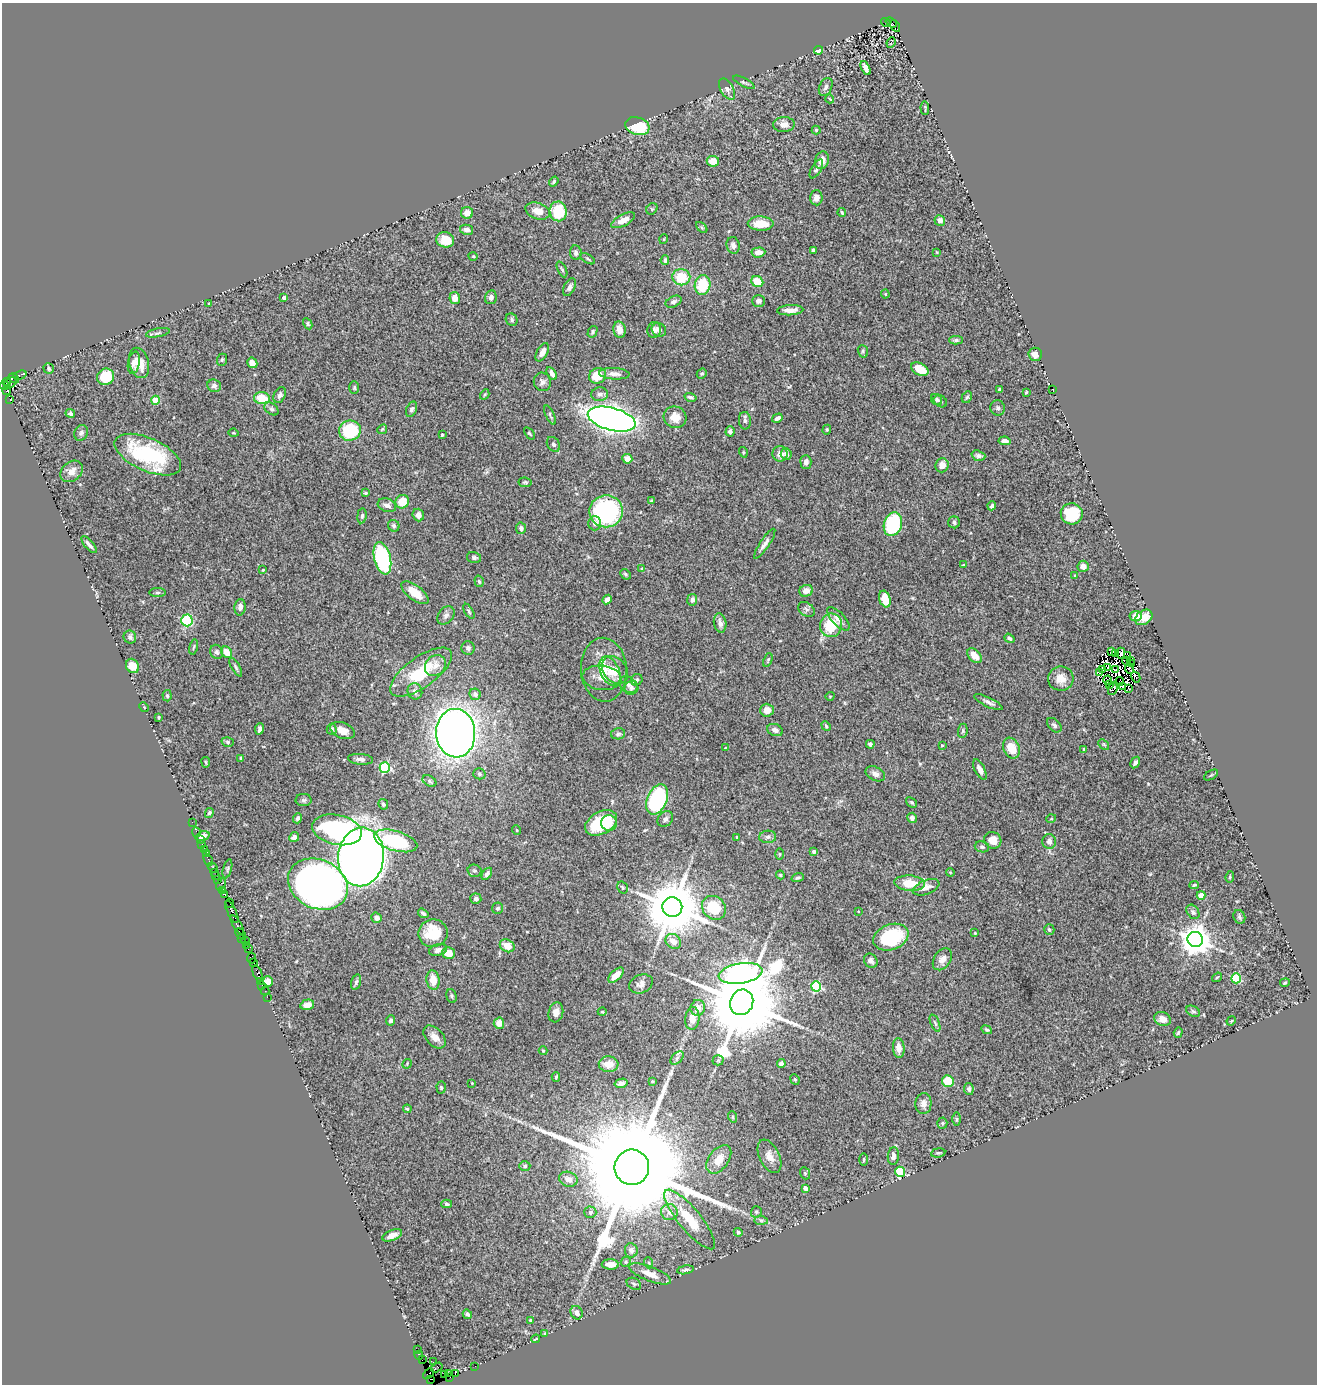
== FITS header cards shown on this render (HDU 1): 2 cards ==
NAXIS1  =                 1315
NAXIS2  =                 1382

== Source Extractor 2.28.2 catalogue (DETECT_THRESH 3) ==
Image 1315 x 1382 px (HDU 1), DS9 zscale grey, 1 PNG px = 1 image px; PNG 1319 x 1386 px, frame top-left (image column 1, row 1382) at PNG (2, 3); each listed source drawn as its Kron ellipse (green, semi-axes under 4 px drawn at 4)
Background 1.32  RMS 0.044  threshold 0.132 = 3 sigma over >= 5 px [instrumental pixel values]
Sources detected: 425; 11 with non-positive FLUX_AUTO (blend fragments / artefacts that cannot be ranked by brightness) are neither listed nor drawn; the other 414 listed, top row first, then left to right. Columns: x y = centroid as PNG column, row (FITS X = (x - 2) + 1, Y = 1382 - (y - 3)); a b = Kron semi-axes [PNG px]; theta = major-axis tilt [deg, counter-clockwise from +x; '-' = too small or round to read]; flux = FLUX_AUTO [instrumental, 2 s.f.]
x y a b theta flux
886 22 5 3 - 320
891 23 6 3 -38 330
895 26 6 3 -59 160
891 42 5 3 - 7.8
818 50 4 3 - 87
866 68 7 4 -65 14
744 82 12 4 -27 6.2
826 87 9 6 65 8.8
727 89 12 6 -60 15
830 99 4 3 - 2.2
925 108 7 2 -86 3.3
784 125 10 7 2 17
637 126 12 9 -17 130
816 130 4 4 - 3.9
822 160 9 6 74 23
713 161 6 5 - 35
816 169 10 5 60 6.7
554 182 5 4 - 4.8
816 198 7 6 - 16
652 209 6 5 - 4.6
538 211 12 8 -19 30
558 211 10 8 -79 120
842 212 4 3 - 4.7
467 213 6 6 - 21
623 220 13 5 27 24
940 220 5 5 - 16
761 224 13 7 -2 57
702 227 7 4 -44 4
467 230 6 5 - 13
664 239 5 3 - 2.4
445 240 9 7 -15 51
733 245 8 6 -76 12
813 250 4 3 - 6.6
758 252 7 5 4 25
937 252 4 4 - 2.2
576 253 7 6 - 10
473 256 5 3 - 2.3
588 259 8 3 -30 4.6
665 260 5 4 - 6.7
562 269 8 4 -65 5.1
681 277 9 8 - 83
757 282 6 5 - 68
703 285 10 8 79 110
570 287 9 5 64 10
885 294 4 4 - 2.7
491 297 7 5 77 11
284 298 4 3 - 14
455 298 6 5 - 23
758 301 6 6 - 8.1
674 302 8 5 25 7.8
209 303 3 2 - 2.7
790 310 13 5 3 22
512 320 6 5 - 6.1
308 324 6 4 -60 4.5
620 330 8 6 -80 21
654 330 8 6 80 12
659 330 7 6 - 13
593 332 6 4 61 5.2
158 333 12 3 11 5.9
956 340 6 4 -2 7.9
863 351 6 5 - 5.1
542 352 10 5 59 21
1035 354 7 7 - 21
222 360 6 5 - 4.9
134 363 11 6 79 17
139 363 15 9 -76 43
252 363 5 4 - 17
49 369 5 5 - 5.1
920 369 9 6 -28 50
552 373 7 4 -59 15
702 373 5 4 - 4.8
614 374 15 5 -4 16
20 375 7 4 19 160
597 376 9 7 19 64
106 377 9 8 - 98
14 378 5 3 - 170
7 382 4 2 - 54
542 382 9 8 - 12
11 383 7 4 36 200
5 386 4 3 - 48
214 386 7 6 - 9.5
354 387 6 5 - 5.2
999 389 3 3 - 5
6 390 5 3 - 63
1053 390 2 2 - 1.6
1026 392 4 3 - 2.4
485 394 5 3 - 3.5
600 394 8 7 - 10
280 395 8 5 62 9.9
691 397 6 3 -16 6.2
967 397 6 5 - 4.5
262 398 8 6 -4 84
937 399 6 5 - 5.8
10 400 4 3 - 610
156 400 4 4 - 71
940 401 7 5 -33 6.3
998 408 8 7 - 7.4
271 409 8 5 -40 7.7
411 409 8 5 69 7.4
70 413 5 4 - 6.6
550 415 10 3 -66 4.7
675 417 11 10 - 34
777 418 5 3 - 9.8
612 419 24 11 -15 2500
745 421 9 6 -86 8.2
382 429 5 4 - 3.6
827 430 5 4 - 3.4
350 431 11 10 - 150
730 431 5 4 - 11
81 433 8 6 66 8.3
234 433 5 3 - 2.5
529 433 7 4 -52 4.3
442 435 3 3 - 4.4
1005 441 6 4 -7 15
553 444 8 6 -54 7.8
743 452 5 3 - 2.7
780 454 7 7 - 15
786 454 6 5 - 16
148 455 35 16 -24 260
978 456 7 5 -18 9
627 459 5 5 - 21
806 462 7 5 -89 14
942 465 7 6 - 25
71 471 12 9 41 24
525 482 6 4 -9 4.3
366 493 4 3 - 3.7
651 501 4 4 - 3.2
402 502 7 6 - 47
387 505 9 6 -19 15
992 506 4 3 - 6.8
606 511 17 16 - 410
1072 514 11 10 - 110
418 515 6 5 - 16
362 516 7 5 82 6.8
954 522 6 6 - 7.1
595 523 7 6 - 12
893 524 12 9 72 190
394 526 6 5 - 6.8
521 528 6 5 - 8
765 544 18 4 56 14
89 545 10 3 -49 10
382 558 16 8 -76 310
474 558 7 5 -13 7
963 565 3 3 - 4.4
1083 566 5 5 - 15
642 568 4 2 - 2.4
263 570 3 3 - 2.2
626 574 6 4 -42 4.9
1075 575 3 2 - 2.3
479 581 6 4 -72 4.9
806 591 7 6 - 20
157 593 8 4 1 4.5
415 593 16 7 -37 47
607 599 5 4 - 12
885 599 8 5 -72 51
692 600 6 5 - 13
240 607 8 5 86 15
806 609 9 6 -35 8.3
469 611 8 4 -59 5.3
446 615 10 7 51 12
1136 616 6 5 - 24
1144 617 9 7 35 37
838 619 15 6 -47 20
187 620 6 5 - 200
720 623 10 6 -79 15
831 625 12 11 - 99
130 637 6 6 - 7.2
1009 638 5 4 - 5
194 647 7 3 78 3.5
468 648 7 6 - 9.9
1111 651 3 2 - 11
217 652 7 6 - 7.7
227 652 6 5 - 43
1116 653 3 2 - 9.9
1121 653 5 4 - 9
975 656 9 5 -46 26
1127 656 3 2 - 4.8
768 660 7 4 65 3.6
1130 660 4 2 - 2.9
1126 661 4 2 - 3.3
1131 664 3 2 - 0.54
435 665 11 9 46 26
132 666 7 6 - 33
236 667 10 4 -59 6.3
1108 668 4 2 - 3.7
1129 669 5 3 - 0.11
604 670 32 23 -87 90
615 670 15 11 -52 32
1102 670 3 2 - 2.7
1116 670 3 2 - 12
610 671 16 9 -66 31
421 672 36 15 35 150
1099 672 2 2 - 3.8
1136 677 6 2 -60 2.5
602 678 19 12 -6 36
1061 679 13 12 - 31
637 680 6 5 - 7.2
1107 680 4 2 - 3.1
1119 682 4 2 - 4.3
1110 684 3 2 - 5.1
628 685 10 7 -39 11
1122 686 3 2 - 0.84
631 688 7 6 - 7.7
1113 688 7 4 65 6
1128 688 2 2 - 7.6
415 691 8 7 - 17
475 694 6 5 - 14
167 696 5 4 - 5.6
830 696 4 3 - 2.5
988 702 15 5 -26 12
144 707 5 4 - 2.8
767 710 7 6 - 24
159 717 4 3 - 3
1054 725 9 5 -44 7.5
826 726 5 4 - 3.4
259 729 6 3 81 6.9
332 729 5 5 - 9.8
343 730 12 8 -21 27
775 730 8 6 -23 13
963 731 7 5 83 5.3
456 733 24 19 -86 3000
618 734 7 5 12 5.9
228 742 6 5 - 4.6
870 744 4 4 - 8
1104 744 6 4 -45 3.4
942 745 3 3 - 2.8
725 748 4 3 - 1.7
1011 748 11 8 -67 49
1084 749 3 3 - 3.5
241 758 3 3 - 6.8
361 759 13 5 -5 11
206 762 5 2 - 2.8
1135 763 6 4 59 8.3
385 768 5 5 - 260
980 770 11 5 -63 16
479 774 6 5 - 5.7
875 774 10 6 -26 13
1211 775 8 3 31 3.5
429 781 7 5 -30 5.6
657 799 16 10 65 360
304 800 8 6 0 6.9
912 802 6 4 -39 4.6
383 804 5 4 - 5.5
209 813 5 4 - 6.4
298 818 5 4 - 6.9
912 818 5 4 - 11
665 819 9 7 47 8.9
1051 819 5 3 - 2.2
192 822 2 2 - 16
601 823 17 11 28 170
609 823 8 7 - 25
337 830 25 15 -11 450
516 830 5 3 - 2.6
197 832 5 2 - 30
202 836 7 4 19 26
294 837 5 4 - 16
737 837 3 2 - 2.7
768 837 8 6 4 9
200 840 3 2 - 18
993 840 9 8 - 28
396 841 22 10 -16 250
1049 841 7 7 - 14
202 844 3 2 - 59
982 847 7 5 -9 6.1
204 850 3 2 - 49
814 852 4 3 - 12
206 853 4 3 - 130
780 854 5 3 - 2.9
361 857 29 23 84 4300
208 860 6 2 -62 49
213 867 6 3 -50 170
227 869 10 3 75 4.4
474 871 7 6 - 5.8
214 872 2 2 - 67
950 872 4 3 - 2.7
487 874 7 4 54 9.7
780 875 4 4 - 3.3
216 876 3 2 - 68
798 877 6 4 19 5.1
1230 877 6 4 82 3.7
217 879 3 2 - 150
910 883 15 7 -4 65
221 884 6 3 61 140
318 884 31 24 -25 2200
1194 885 5 4 - 3.8
623 887 6 5 - 5.3
926 887 14 7 21 22
222 891 4 2 - 120
224 894 4 3 - 130
1201 895 4 4 - 48
476 899 5 5 - 9.1
230 903 4 2 - 69
672 907 10 10 - 24000
498 908 6 5 - 6.4
714 908 13 11 -43 110
858 911 3 2 - 1.9
232 912 12 3 -63 430
1193 912 8 5 -56 6.6
423 913 5 3 - 5.9
1239 917 7 5 -68 6.1
376 918 5 5 - 12
237 925 11 3 -59 460
1049 930 5 5 - 6
433 933 14 14 - 100
975 933 3 2 - 2.1
241 934 6 3 -47 250
891 937 18 12 20 210
242 938 3 2 - 33
1195 940 8 7 - 4800
245 941 2 2 - 35
673 941 8 6 -38 25
247 945 3 2 - 75
507 946 8 6 -28 37
248 949 2 2 - 22
438 950 9 5 17 16
448 953 6 6 - 33
251 958 5 3 - 110
942 959 12 8 56 20
871 961 7 6 - 10
254 963 2 2 - 20
741 973 22 10 9 3000
258 974 9 3 -67 240
616 975 10 5 43 26
1217 977 5 3 - 2.7
1236 978 5 5 - 170
433 980 10 6 -81 42
260 981 3 2 - 100
268 981 5 5 - 20
356 982 8 4 73 6.2
1285 983 5 3 - 3.1
641 984 12 9 23 15
262 985 4 2 - 100
816 986 5 5 - 230
265 991 4 3 - 40
452 996 7 5 -73 4.9
267 997 2 2 - 50
742 1002 13 11 69 51000
307 1005 7 5 14 22
698 1008 8 7 - 23
1193 1011 7 5 -29 5.3
556 1012 10 7 76 18
602 1012 4 3 - 2.5
692 1018 11 7 86 29
1163 1019 8 6 -26 18
391 1020 5 4 - 7
1231 1021 5 3 - 2.7
499 1023 5 5 - 26
935 1023 9 4 -69 5.3
987 1030 5 3 - 4.8
1178 1033 5 4 - 4.6
435 1037 13 8 -46 24
899 1048 10 5 -86 25
543 1051 4 4 - 2.6
677 1058 8 5 46 7.2
718 1060 5 5 - 4.3
407 1064 5 3 - 2.5
609 1064 10 7 -3 39
781 1064 4 4 - 7.8
556 1077 5 3 - 3.8
795 1079 5 4 - 4.3
652 1081 4 3 - 2.8
948 1081 6 5 - 81
472 1083 2 2 - 1.7
621 1083 6 4 14 13
441 1088 6 4 -87 4.6
969 1089 6 4 -81 7.2
923 1104 10 8 87 15
407 1109 4 3 - 3.1
733 1117 6 3 -71 3.1
957 1119 7 4 90 3.6
942 1123 5 5 - 4
938 1153 7 4 8 5.1
770 1156 18 10 -64 29
893 1156 9 5 84 14
719 1159 16 10 53 39
864 1159 6 3 89 3.3
525 1166 5 5 - 4.7
632 1167 17 17 - 130000
900 1172 5 5 - 150
805 1173 6 5 - 4.9
568 1179 9 7 -21 21
805 1188 4 4 - 17
447 1204 5 4 - 5.2
590 1212 6 6 - 7.6
669 1212 8 8 - 18
756 1212 6 5 - 5
690 1219 37 11 -50 98
761 1220 7 4 -1 5.8
738 1232 4 4 - 4.5
392 1235 10 5 22 16
631 1250 7 6 - 12
626 1262 5 4 - 3.9
649 1263 5 3 - 2.8
610 1264 8 5 -2 20
685 1270 8 4 10 6.8
650 1274 22 7 -21 35
634 1284 8 5 -29 5.9
577 1313 7 5 -58 13
467 1314 5 4 - 6
530 1320 4 4 - 2.8
545 1334 4 3 - 3.8
536 1339 4 2 - 2.6
417 1350 2 2 - 28
419 1355 4 3 - 97
422 1360 4 2 - 73
433 1362 2 2 - 26
475 1366 2 2 - 20
437 1367 6 3 31 93
449 1373 3 2 - 44
455 1373 3 3 - 93
428 1374 6 3 43 60
444 1375 2 2 - 20
450 1377 2 2 - 38
431 1379 3 2 - 40
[11 non-positive-flux detections neither listed nor drawn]